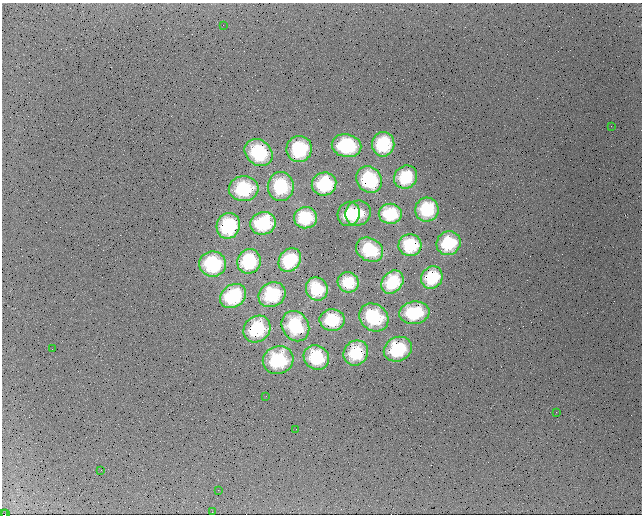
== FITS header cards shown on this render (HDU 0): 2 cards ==
NAXIS1  =                  640
NAXIS2  =                  512

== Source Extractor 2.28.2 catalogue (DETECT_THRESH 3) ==
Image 640 x 512 px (HDU 0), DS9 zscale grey, 1 PNG px = 1 image px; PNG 644 x 516 px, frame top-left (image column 1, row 512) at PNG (2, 3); each listed source drawn as its Kron ellipse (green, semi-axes under 4 px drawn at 4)
Background 1430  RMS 200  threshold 587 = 3 sigma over >= 5 px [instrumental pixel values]
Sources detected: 48; all 48 listed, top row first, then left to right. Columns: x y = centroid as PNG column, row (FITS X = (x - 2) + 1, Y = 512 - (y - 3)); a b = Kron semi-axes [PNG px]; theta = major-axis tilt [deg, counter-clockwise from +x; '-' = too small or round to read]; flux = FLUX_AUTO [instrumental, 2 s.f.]
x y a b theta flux
223 25 2 2 - 1.1e+04
611 126 3 2 - 1.1e+04
383 144 12 11 - 9.6e+05
346 146 15 11 -11 1.2e+06
299 149 13 12 - 1.1e+06
259 153 15 12 -42 1.2e+06
406 177 12 11 - 8.4e+05
369 179 14 12 -54 1.2e+06
324 184 12 11 - 1.0e+06
281 186 14 13 - 1.0e+06
244 189 15 12 3 1.0e+06
427 210 12 12 - 9.4e+05
358 213 13 12 - 3.7e+05
349 214 12 11 - 5.2e+05
390 214 11 10 - 9.2e+05
305 218 11 10 - 7.5e+05
263 223 13 11 15 9.8e+05
228 226 13 11 70 1.0e+06
448 243 12 11 - 8.9e+05
410 245 11 11 - 8.4e+05
369 250 14 11 -30 7.7e+05
290 260 13 10 53 8.2e+05
249 261 12 11 - 9.5e+05
213 264 13 12 - 1.1e+06
432 278 12 10 56 8.0e+05
348 282 10 10 - 6.6e+05
392 282 12 10 50 8.2e+05
317 289 12 10 -59 7.6e+05
272 295 14 12 30 9.6e+05
233 296 14 11 35 1.1e+06
414 313 15 11 7 9.9e+05
374 317 15 13 -37 1.1e+06
332 320 12 11 - 8.5e+05
295 326 16 13 -59 1.2e+06
257 329 14 12 44 1.0e+06
52 349 2 2 - 7.0e+03
398 349 14 12 26 1.0e+06
356 353 13 12 - 8.7e+05
316 357 13 12 - 9.8e+05
278 360 15 14 - 1.2e+06
266 396 3 2 - 1.3e+04
556 412 2 2 - 7.2e+03
296 429 2 2 - 6.7e+03
101 470 3 2 - 1.2e+04
218 490 3 2 - 1.3e+04
212 512 2 2 - 9.1e+03
2 514 2 2 - 2.3e+04
5 514 2 2 - 1.1e+04
At the frame edge (FLAGS 8, measured only in part): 2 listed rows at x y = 2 514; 5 514